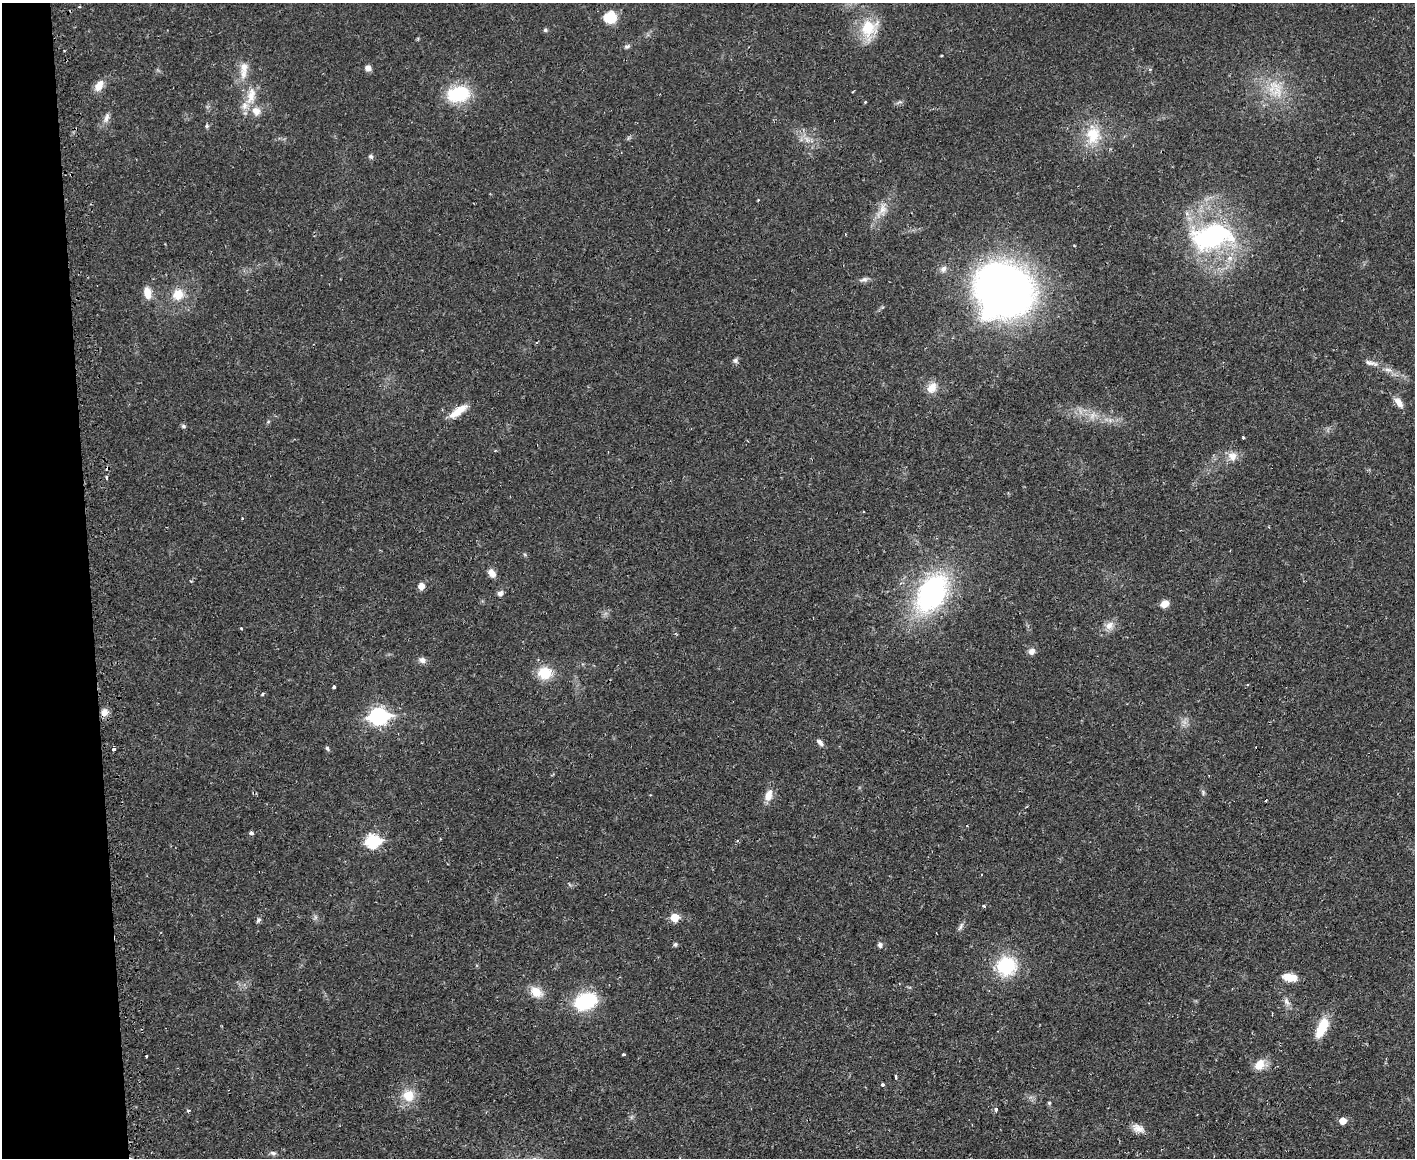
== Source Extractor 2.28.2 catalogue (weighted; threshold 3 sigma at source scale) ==
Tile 4 of 3 x 4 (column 1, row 2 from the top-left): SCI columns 175-1587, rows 2405-3560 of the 4710 x 4807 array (HDU 1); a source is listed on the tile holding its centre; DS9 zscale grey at full resolution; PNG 1417 x 1160 px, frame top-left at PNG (2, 3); no overlay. Shown black and unused: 6% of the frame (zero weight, under 2 of 3 exposures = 5% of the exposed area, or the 3 px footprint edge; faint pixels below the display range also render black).
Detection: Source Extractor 2.28.2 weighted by HDU 2 'WHT'; one run over the whole footprint, this tile lists its part. Background 0.0166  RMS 0.0033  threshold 0.0148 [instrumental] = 3 sigma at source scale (4.5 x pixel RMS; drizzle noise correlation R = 1.50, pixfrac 1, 0.05/0.05 arcsec/px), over >= 5 px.
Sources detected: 84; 2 cosmic-ray / hot-pixel residue — not listed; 3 inside a brighter listed object's ellipse — not listed separately; the other 79 listed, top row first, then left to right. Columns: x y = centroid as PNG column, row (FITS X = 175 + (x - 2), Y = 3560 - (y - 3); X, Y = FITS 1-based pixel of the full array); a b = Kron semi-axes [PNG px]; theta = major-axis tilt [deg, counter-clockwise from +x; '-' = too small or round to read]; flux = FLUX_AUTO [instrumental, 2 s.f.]
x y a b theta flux
610 17 14 12 7 6.8
869 28 26 21 38 10
545 30 6 5 - 0.51
627 46 10 4 17 0.73
244 67 15 10 84 3.5
368 68 8 7 - 1.3
99 86 14 9 58 3.3
1277 91 22 11 90 6.2
458 94 24 16 8 17
251 96 28 11 76 5.8
865 102 4 3 - 0.26
106 118 15 6 74 1.7
207 126 5 4 - 0.66
1093 135 25 19 89 9.7
371 156 6 5 - 0.65
882 209 14 9 56 3.1
845 234 3 2 - 0.26
1212 236 50 28 12 52
943 269 10 7 48 1.4
864 279 11 5 9 1.1
1004 290 40 37 -22 250
147 293 14 9 -78 3.6
178 294 14 12 49 5.1
735 361 7 6 - 0.76
1369 363 20 6 -11 1.9
1388 370 12 6 -11 1.7
932 388 14 10 58 3.6
1399 403 15 8 -55 2.4
458 411 25 8 35 4.6
1092 415 11 5 69 1.4
183 426 5 4 - 0.74
1243 438 3 3 - 0.83
1232 456 13 11 -47 2.8
106 477 4 3 - 0.97
492 573 11 7 -52 2.2
421 586 6 5 - 3
500 593 8 6 39 1.1
931 593 36 24 61 64
1165 604 9 7 28 2.5
1109 626 13 10 62 2.4
241 629 3 3 - 0.44
1032 651 8 7 - 1.7
422 660 9 7 -14 1.5
544 673 16 14 5 7.4
334 687 3 3 - 0.94
262 694 4 3 - 0.44
104 712 10 8 52 2.1
378 716 9 7 4 95
820 742 10 5 -49 1.1
327 748 6 5 - 0.59
114 749 4 3 - 0.58
1203 792 7 5 -72 0.63
768 795 15 9 72 3.2
251 833 3 3 - 1.5
373 841 7 7 - 37
984 906 3 3 - 1
675 917 6 6 - 7.1
259 920 8 5 51 0.72
961 926 13 4 63 0.89
675 944 4 4 - 0.68
880 945 7 6 - 0.98
1006 966 24 23 - 16
1290 977 16 8 -6 4.4
536 992 14 11 -34 4.8
586 1001 19 12 16 25
1287 1002 12 7 -54 1.5
1322 1027 25 10 65 8.3
623 1055 3 3 - 0.57
146 1056 3 2 - 0.5
1259 1065 16 12 54 3.9
896 1077 3 3 - 0.62
883 1085 4 4 - 0.69
408 1095 14 14 - 6
1049 1103 5 4 - 0.42
996 1109 4 3 - 0.83
189 1111 4 4 - 0.64
1343 1121 5 5 - 4.1
1138 1128 16 9 -27 2.5
273 1153 9 5 -10 0.84